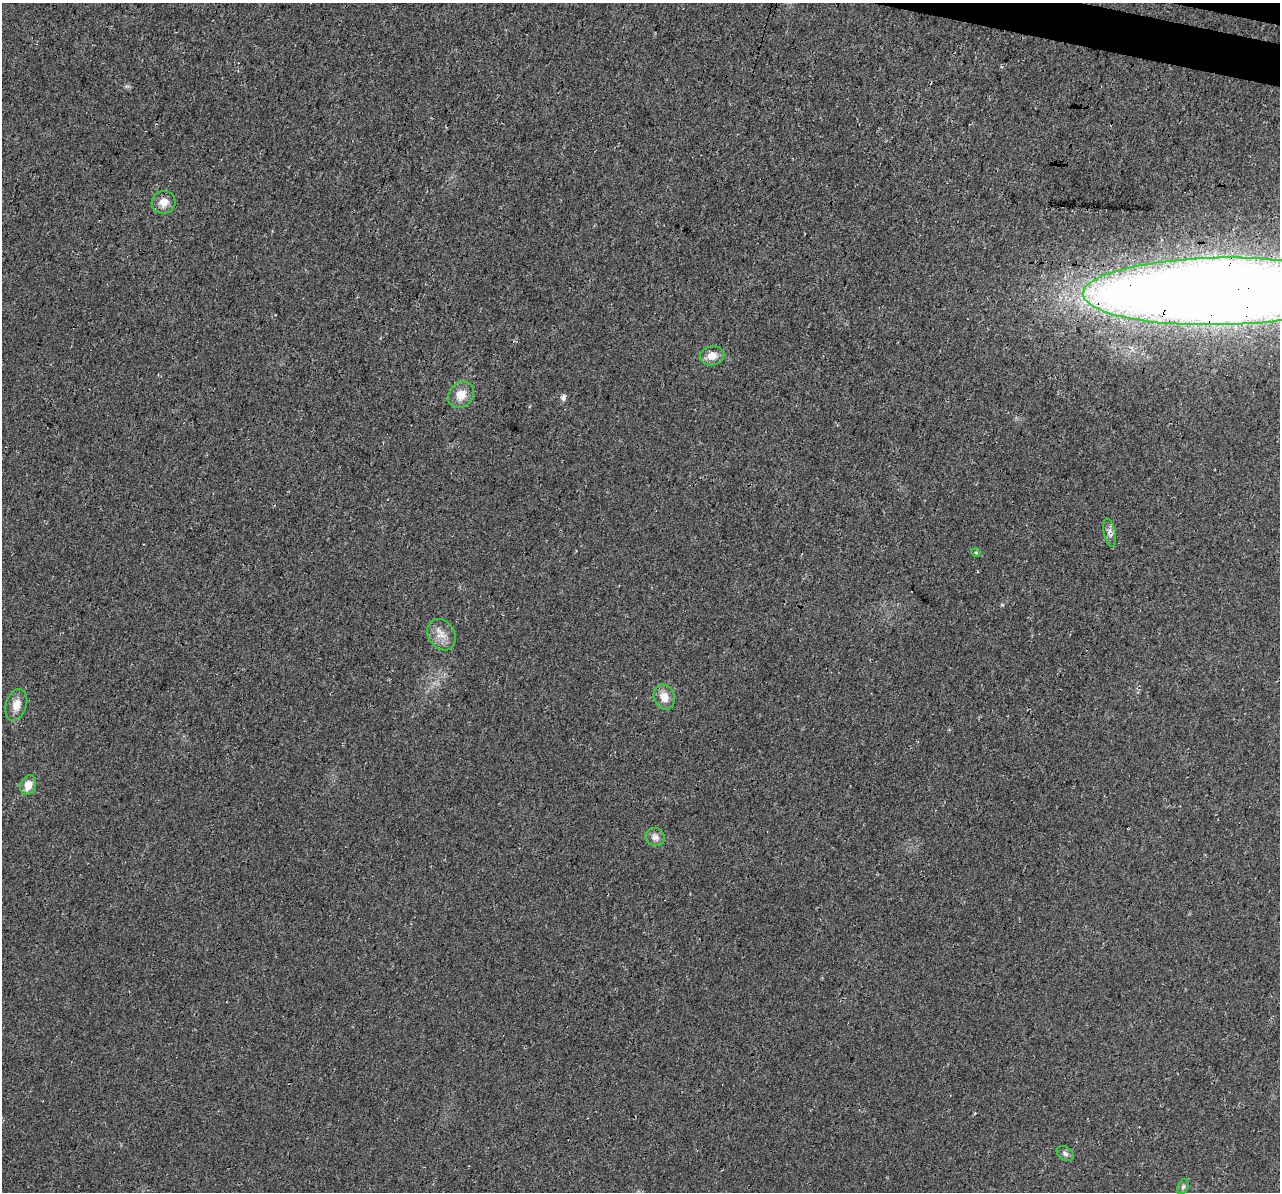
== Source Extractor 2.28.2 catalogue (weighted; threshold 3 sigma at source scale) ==
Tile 10 of 4 x 4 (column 2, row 3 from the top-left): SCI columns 1303-2580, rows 1529-2718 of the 5152 x 5375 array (HDU 1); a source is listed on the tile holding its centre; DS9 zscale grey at full resolution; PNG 1282 x 1194 px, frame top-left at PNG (2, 3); each listed source drawn as its Kron ellipse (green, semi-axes under 4 px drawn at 4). Shown black and unused: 1% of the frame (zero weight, under 3 of 4 exposures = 5% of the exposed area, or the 3 px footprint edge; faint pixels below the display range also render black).
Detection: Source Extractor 2.28.2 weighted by HDU 2 'WHT'; one run over the whole footprint, this tile lists its part. Background 0.0162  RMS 0.0068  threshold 0.0305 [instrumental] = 3 sigma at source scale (4.5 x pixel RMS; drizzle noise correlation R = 1.50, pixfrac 1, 0.0396/0.0396 arcsec/px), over >= 5 px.
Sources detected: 14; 1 cosmic-ray / hot-pixel residue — neither listed nor drawn; the other 13 listed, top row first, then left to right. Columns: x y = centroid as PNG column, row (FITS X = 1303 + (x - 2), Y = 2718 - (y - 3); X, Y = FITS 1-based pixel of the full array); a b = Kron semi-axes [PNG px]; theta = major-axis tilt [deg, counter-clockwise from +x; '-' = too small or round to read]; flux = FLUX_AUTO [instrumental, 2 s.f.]
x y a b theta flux
164 202 12 11 - 6.9
1219 291 136 33 1 2300
712 356 12 9 9 7
461 395 14 12 45 8.9
1110 533 14 5 -78 3.2
976 553 5 3 - 0.59
442 635 17 13 -56 7.8
664 697 13 10 -65 7.3
16 705 16 10 72 7.3
28 785 10 7 66 7.2
655 837 10 9 - 3.5
1065 1153 9 6 -34 2.1
1183 1186 8 5 63 1.4
Overlapping masked pixels (flux is a lower limit): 2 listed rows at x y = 1219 291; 1110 533
Isophote crosses this tile's border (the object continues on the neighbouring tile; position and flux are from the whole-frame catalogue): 1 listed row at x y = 1219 291